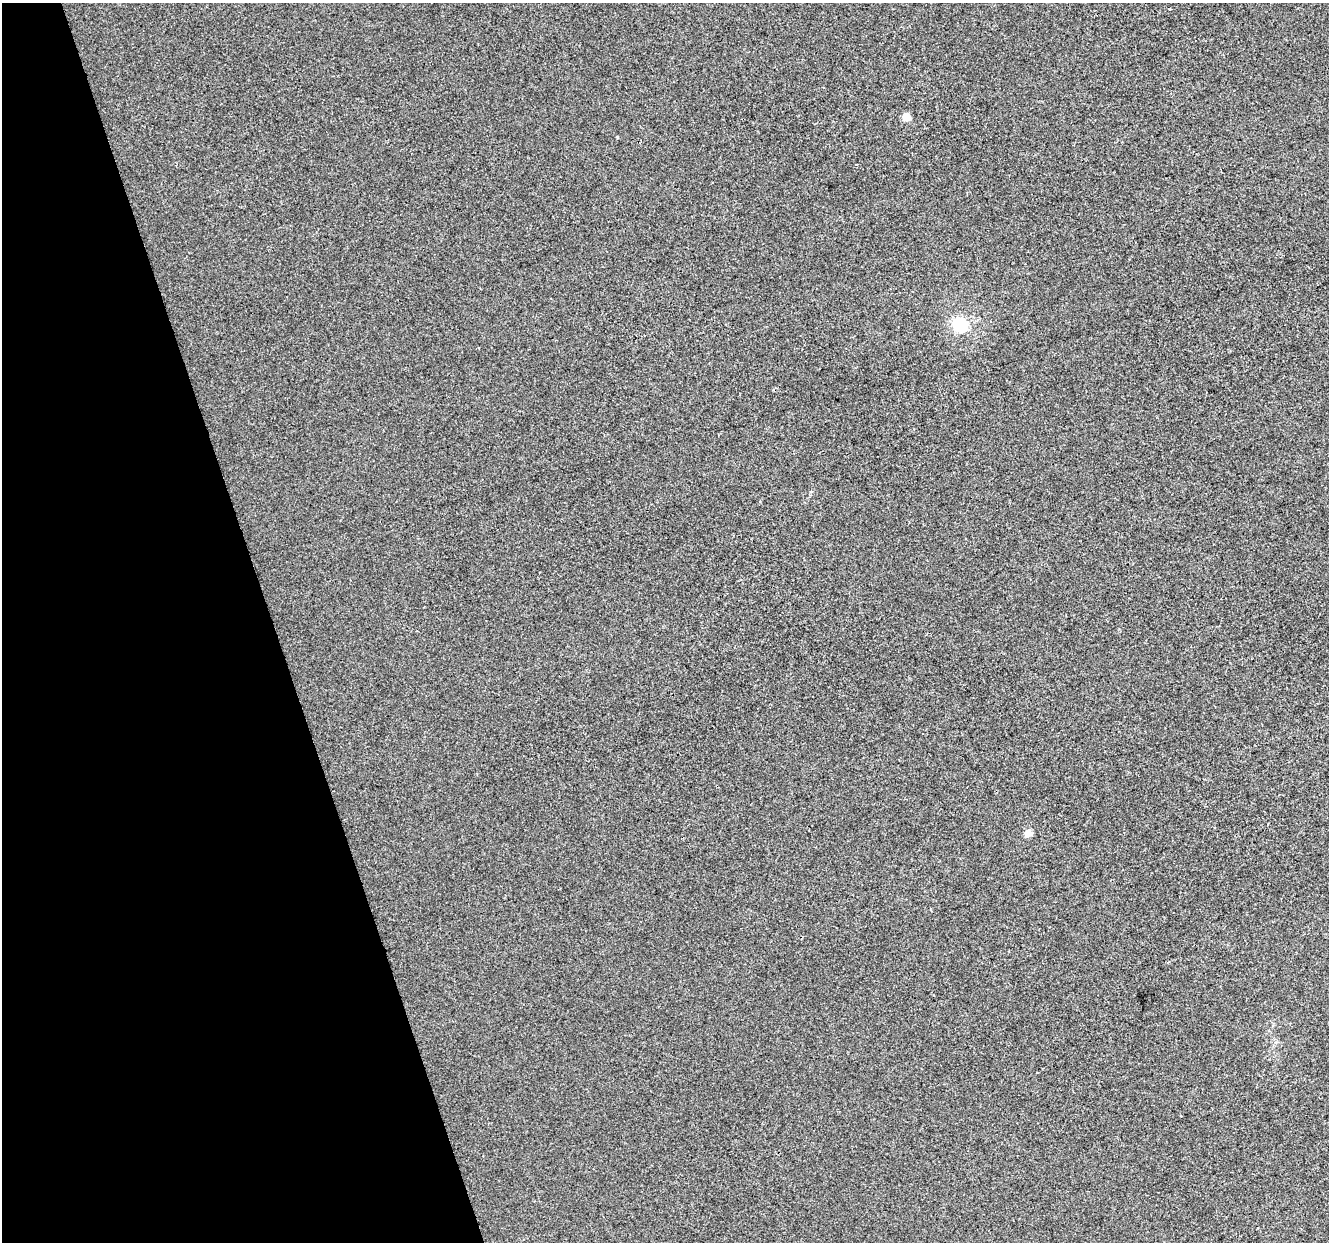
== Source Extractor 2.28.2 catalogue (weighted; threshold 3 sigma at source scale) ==
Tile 5 of 4 x 4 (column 1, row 2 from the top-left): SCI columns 1-1327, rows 2588-3827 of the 5308 x 5123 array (HDU 1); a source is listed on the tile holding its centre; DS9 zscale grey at full resolution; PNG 1331 x 1244 px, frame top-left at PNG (2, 3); no overlay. Shown black and unused: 20% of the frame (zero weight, under 2 of 3 exposures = <1% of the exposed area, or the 3 px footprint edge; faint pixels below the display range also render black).
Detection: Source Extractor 2.28.2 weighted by HDU 2 'WHT'; one run over the whole footprint, this tile lists its part. Background -8.58e-04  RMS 0.0056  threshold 0.0252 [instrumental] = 3 sigma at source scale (4.5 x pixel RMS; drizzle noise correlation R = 1.50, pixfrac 1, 0.0396/0.0396 arcsec/px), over >= 5 px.
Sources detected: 5; all 5 listed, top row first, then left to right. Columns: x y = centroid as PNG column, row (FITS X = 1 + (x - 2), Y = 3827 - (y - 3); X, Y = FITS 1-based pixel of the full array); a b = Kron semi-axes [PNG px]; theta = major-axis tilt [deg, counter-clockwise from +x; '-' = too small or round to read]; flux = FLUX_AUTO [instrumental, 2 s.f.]
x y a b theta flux
1170 9 3 3 - 0.5
906 117 5 5 - 15
617 137 3 3 - 1.6
960 325 6 6 - 100
1028 833 5 5 - 9.5